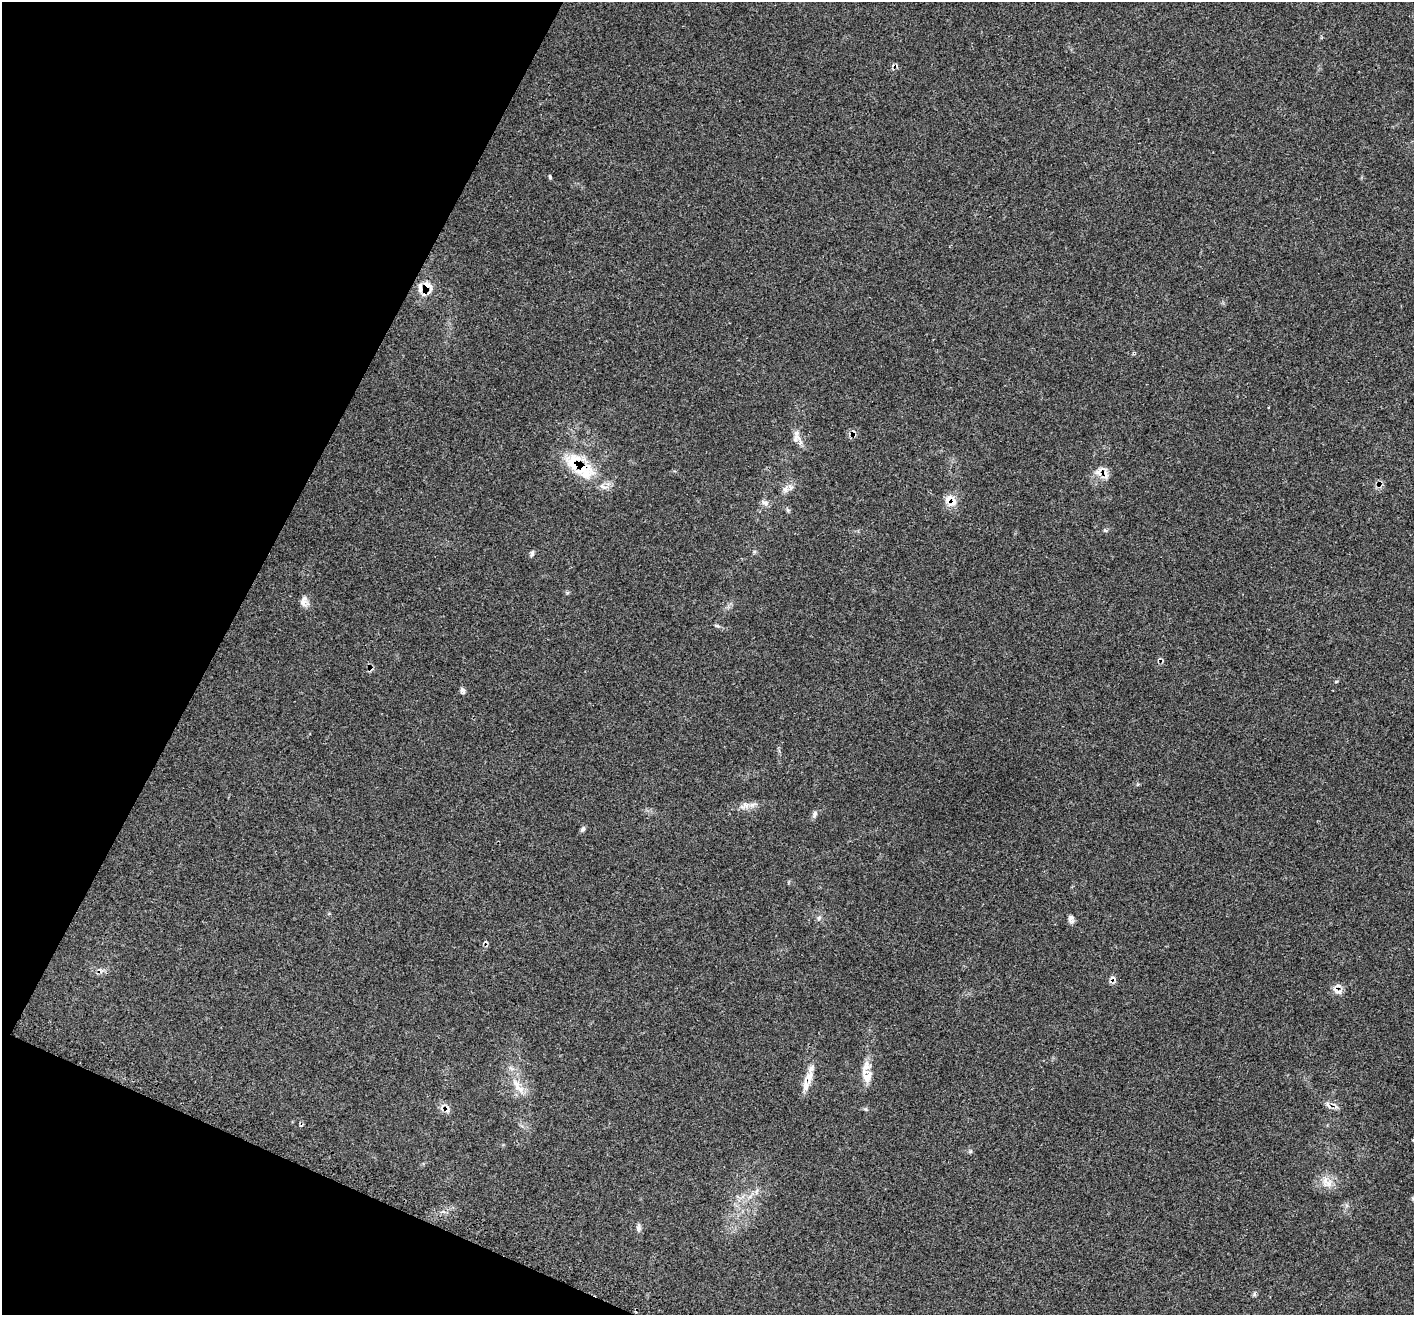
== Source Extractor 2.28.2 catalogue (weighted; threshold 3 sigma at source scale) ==
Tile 9 of 4 x 4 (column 1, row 3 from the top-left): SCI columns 14-1425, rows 1596-2908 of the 5682 x 5704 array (HDU 1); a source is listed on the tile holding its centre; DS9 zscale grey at full resolution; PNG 1416 x 1317 px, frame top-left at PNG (2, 2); no overlay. Shown black and unused: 21% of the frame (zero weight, under 3 of 4 exposures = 2% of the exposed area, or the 3 px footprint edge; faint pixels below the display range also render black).
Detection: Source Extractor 2.28.2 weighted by HDU 2 'WHT'; one run over the whole footprint, this tile lists its part. Background 0.0704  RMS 0.0054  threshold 0.0245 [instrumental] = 3 sigma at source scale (4.5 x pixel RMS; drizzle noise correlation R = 1.50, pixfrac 1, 0.05/0.05 arcsec/px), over >= 5 px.
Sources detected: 35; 3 cosmic-ray / hot-pixel residue — not listed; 5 inside a brighter listed object's ellipse — not listed separately; the other 27 listed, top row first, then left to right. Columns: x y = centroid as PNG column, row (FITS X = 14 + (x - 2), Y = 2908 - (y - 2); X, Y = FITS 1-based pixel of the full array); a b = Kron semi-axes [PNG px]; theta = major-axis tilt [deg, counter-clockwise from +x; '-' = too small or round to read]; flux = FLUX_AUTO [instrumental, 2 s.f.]
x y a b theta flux
550 177 6 3 -72 0.64
426 287 10 8 41 13
796 439 14 10 63 3.7
583 468 29 19 -12 20
1099 473 16 9 -26 5
602 486 11 5 -36 2.1
785 489 10 6 -85 2.4
948 499 15 11 41 5
765 503 11 5 -29 1.8
1105 530 6 3 -18 0.72
532 553 9 4 74 1.1
304 602 12 8 25 3
717 626 8 4 -19 1
462 690 7 6 - 1.3
745 805 16 7 26 3.4
815 814 11 6 65 1.7
583 829 9 5 53 1.2
819 918 7 5 60 1.1
1071 918 10 7 61 1.8
809 1077 18 12 81 5.9
868 1077 17 12 56 5.9
516 1084 18 8 -54 5.9
1328 1105 13 4 -59 1.7
866 1109 6 4 -71 0.7
1327 1182 19 13 -42 6.5
638 1228 11 6 89 1.7
1254 1294 6 6 - 0.86
Overlapping masked pixels (flux is a lower limit): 5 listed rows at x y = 426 287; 583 468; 1099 473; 948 499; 809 1077
Unlisted compact peaks at least as high as the median listed source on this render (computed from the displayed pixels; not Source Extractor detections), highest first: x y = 567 593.